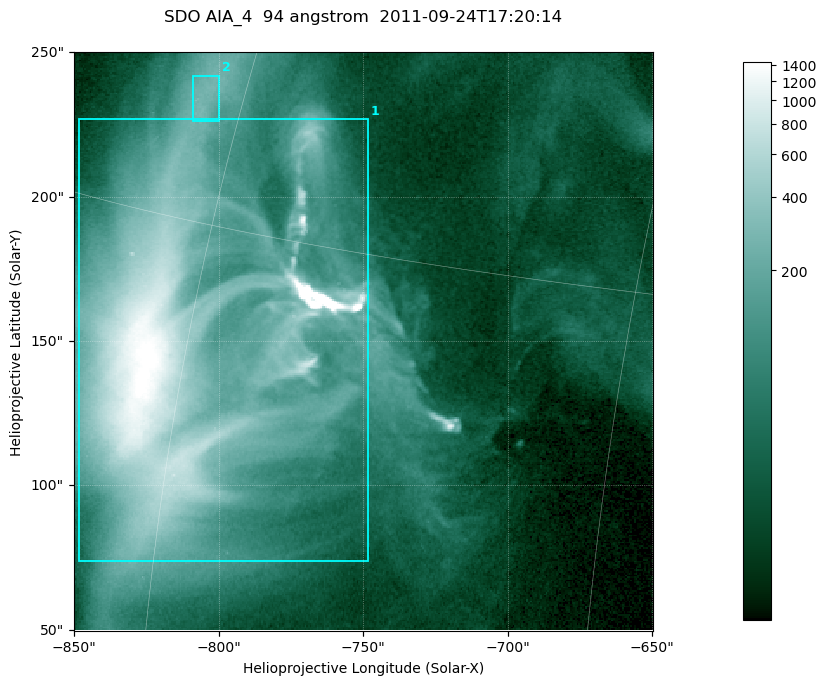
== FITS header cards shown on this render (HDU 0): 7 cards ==
TELESCOP= 'SDO     '           /
INSTRUME= 'AIA_4   '           /
WAVELNTH=                   94 /
WAVEUNIT= 'angstrom'           /
DATE-OBS= '2011-09-24T17:20:14.12' /
CTYPE1  = 'HPLN-TAN'           /
CTYPE2  = 'HPLT-TAN'           /

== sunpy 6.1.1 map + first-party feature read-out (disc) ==
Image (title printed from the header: SDO AIA_4  94 angstrom  2011-09-24T17:20:14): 334 x 334 px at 0.6 arcsec/px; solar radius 957 arcsec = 1595 px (partial field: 1.4% of the solar disc is inside the frame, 100% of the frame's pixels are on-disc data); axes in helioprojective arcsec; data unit not stated in the header (colour bar unlabelled)
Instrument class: DISC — disc imager (sunpy class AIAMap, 94 A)
Bright regions (active regions / flare kernels): reference = the on-disc median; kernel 3 px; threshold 5 sigma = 221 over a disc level ~37.8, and >= 1.15x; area >= 111 px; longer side >= 4 px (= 2.4 arcsec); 2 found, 2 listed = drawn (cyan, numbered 1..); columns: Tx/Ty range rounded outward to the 2 arcsec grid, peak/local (2 s.f.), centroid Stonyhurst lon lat
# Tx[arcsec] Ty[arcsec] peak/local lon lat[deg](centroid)
1 -850..-748 74..228 146 -60 +12
2 -810..-800 226..242 7.5 -62 +18